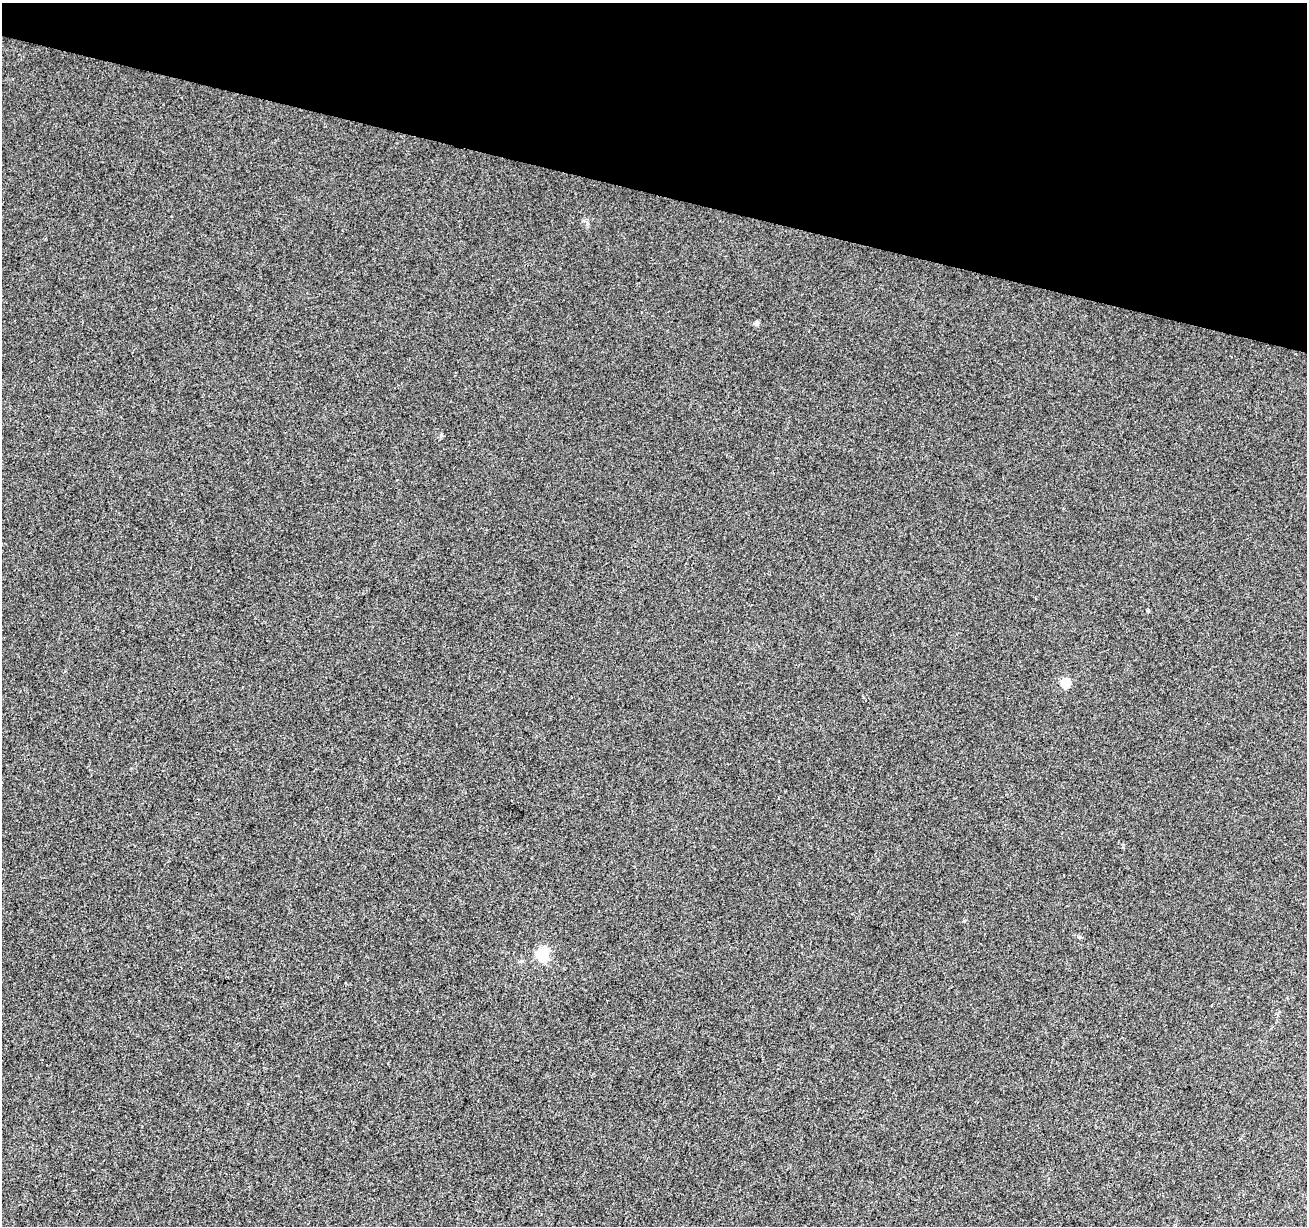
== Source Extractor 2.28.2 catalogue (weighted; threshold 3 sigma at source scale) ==
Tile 2 of 4 x 4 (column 2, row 1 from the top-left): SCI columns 1313-2617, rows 3957-5180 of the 5226 x 5399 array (HDU 1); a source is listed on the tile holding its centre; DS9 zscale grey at full resolution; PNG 1309 x 1228 px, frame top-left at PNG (2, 3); no overlay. Shown black and unused: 16% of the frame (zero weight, under 3 of 4 exposures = <1% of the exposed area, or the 3 px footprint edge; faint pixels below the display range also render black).
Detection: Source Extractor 2.28.2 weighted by HDU 2 'WHT'; one run over the whole footprint, this tile lists its part. Background 0.00786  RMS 0.0036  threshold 0.0164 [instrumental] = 3 sigma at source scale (4.5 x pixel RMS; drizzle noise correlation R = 1.50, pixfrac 1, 0.0396/0.0396 arcsec/px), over >= 5 px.
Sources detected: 4; all 4 listed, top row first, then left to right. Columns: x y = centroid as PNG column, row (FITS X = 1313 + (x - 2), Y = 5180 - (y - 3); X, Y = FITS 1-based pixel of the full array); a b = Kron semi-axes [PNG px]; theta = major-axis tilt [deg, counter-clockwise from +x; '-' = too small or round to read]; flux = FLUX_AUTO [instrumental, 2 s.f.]
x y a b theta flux
757 323 5 4 - 1.3
1148 611 4 4 - 0.49
1066 683 6 5 - 17
543 955 6 5 - 51